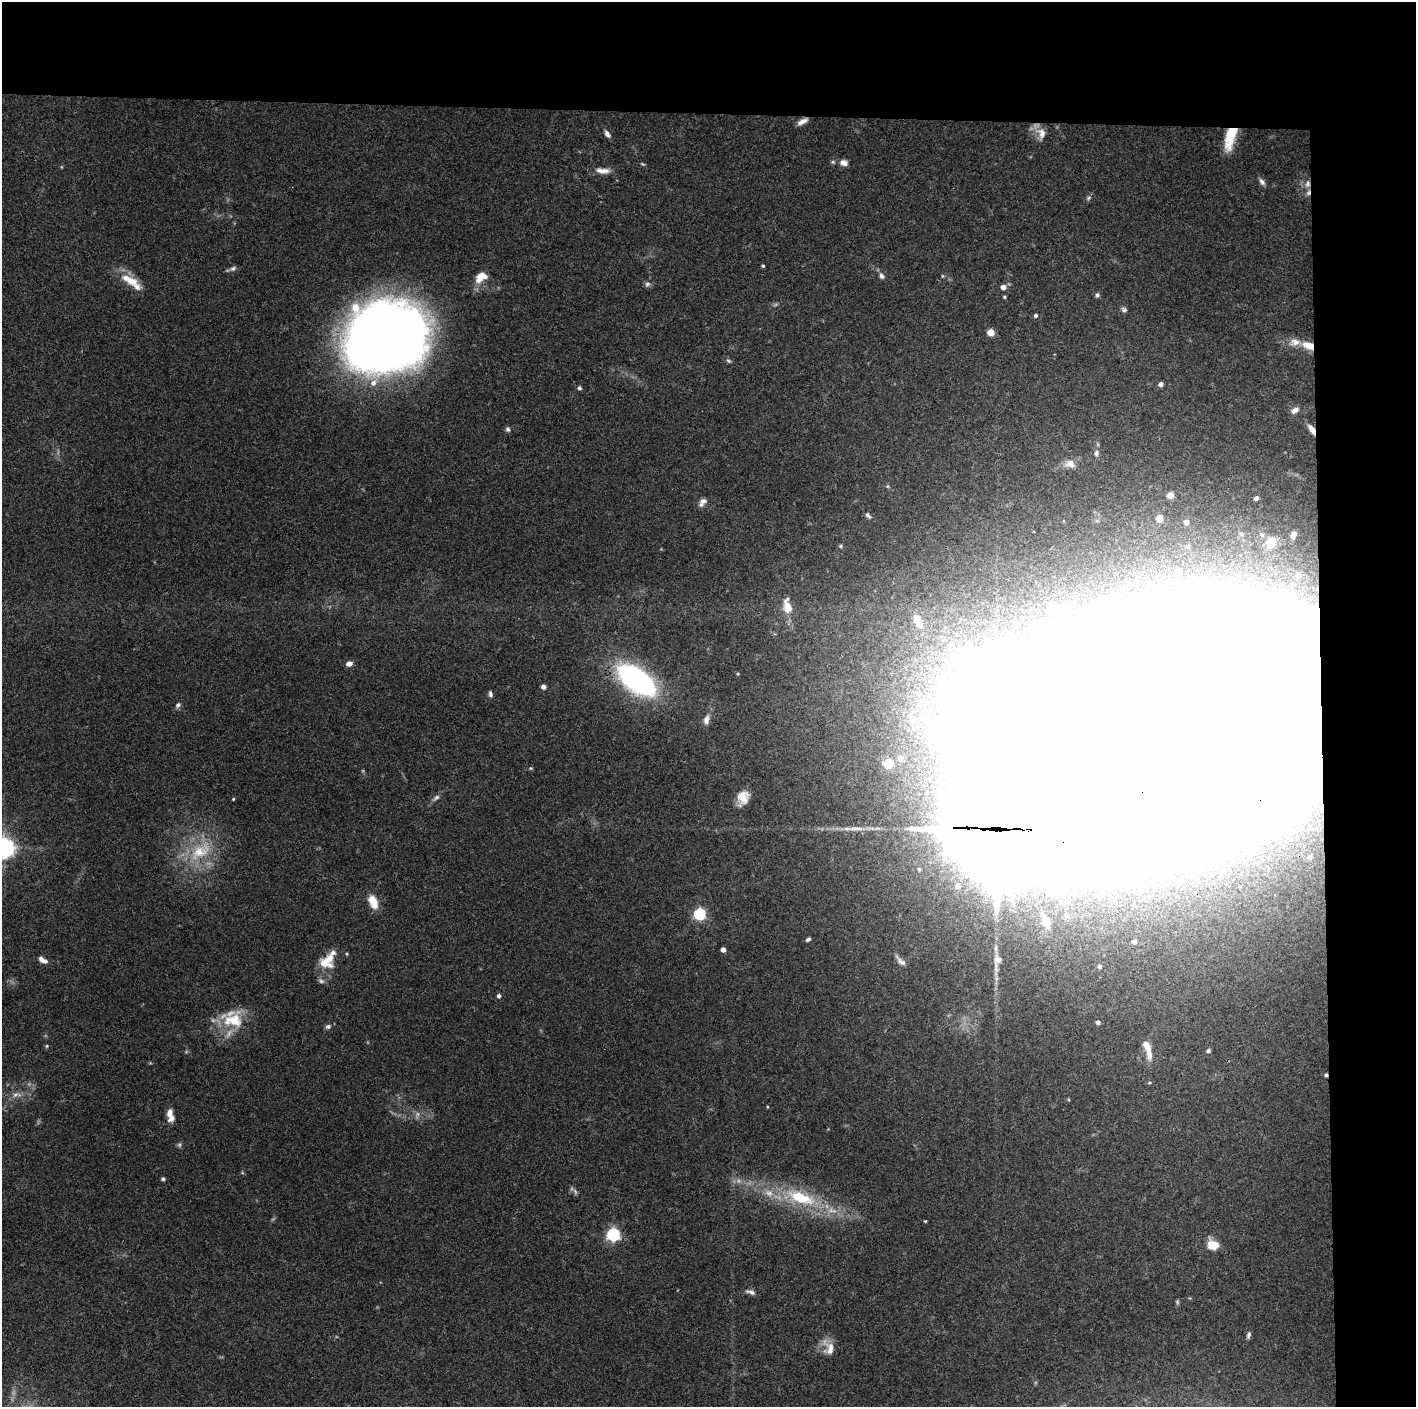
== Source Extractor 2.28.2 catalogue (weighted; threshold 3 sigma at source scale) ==
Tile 3 of 3 x 3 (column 3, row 1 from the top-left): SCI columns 2830-4243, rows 2811-4215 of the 4243 x 4219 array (HDU 1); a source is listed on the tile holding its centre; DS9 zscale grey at full resolution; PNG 1418 x 1409 px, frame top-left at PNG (2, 2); no overlay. Shown black and unused: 14% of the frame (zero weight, under 3 of 4 exposures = <1% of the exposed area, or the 3 px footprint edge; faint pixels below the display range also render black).
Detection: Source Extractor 2.28.2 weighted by HDU 2 'WHT'; one run over the whole footprint, this tile lists its part. Background 0.0721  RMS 0.0054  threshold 0.0242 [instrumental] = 3 sigma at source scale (4.5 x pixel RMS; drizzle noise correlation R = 1.50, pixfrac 1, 0.05/0.05 arcsec/px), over >= 5 px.
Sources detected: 126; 6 too faint to see at this stretch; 10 inside a brighter object's white glare — not listed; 13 inside a brighter listed object's ellipse — not listed separately; the other 97 listed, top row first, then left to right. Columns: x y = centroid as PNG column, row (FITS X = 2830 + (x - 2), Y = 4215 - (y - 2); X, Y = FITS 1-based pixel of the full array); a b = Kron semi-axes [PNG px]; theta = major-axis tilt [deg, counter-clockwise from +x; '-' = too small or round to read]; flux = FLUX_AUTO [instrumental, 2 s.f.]
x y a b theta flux
802 121 13 5 29 3.1
1041 133 17 12 -65 5.5
607 134 8 5 -55 2.3
1230 137 26 10 74 19
844 163 10 7 -17 3
643 164 6 4 -34 0.64
603 171 19 7 -5 4.5
1262 182 10 5 -52 1.8
1307 184 10 8 76 3.1
1089 198 6 4 88 0.91
763 266 4 3 - 0.69
233 268 8 5 27 1.5
882 276 8 6 -68 1.8
943 276 5 3 - 0.54
481 277 16 10 31 6.8
133 281 17 10 -3 6.6
647 284 8 6 4 1.5
1003 287 5 5 - 3.4
1097 295 6 5 - 1.2
1004 297 4 4 - 0.58
1124 310 8 5 -41 1.3
1036 316 5 4 - 1.1
991 332 5 5 - 6.9
385 337 72 60 20 600
1308 345 15 8 -22 7.6
1161 384 4 4 - 2.3
579 388 5 5 - 1.2
1295 410 10 6 36 2.6
508 429 7 5 -71 1.4
1312 429 12 5 -57 3.9
1096 453 8 6 76 1.6
1070 464 13 10 -19 4.3
1170 495 5 5 - 4.3
1256 498 4 4 - 2
703 501 11 7 21 2.2
868 515 7 5 -50 1.6
1159 518 5 5 - 9.3
1186 522 4 4 - 2.2
1293 535 8 6 64 2.7
1270 543 16 10 67 7.6
841 546 5 4 - 0.81
1177 572 9 8 - 5
1298 575 7 6 - 3.4
787 606 17 9 -80 8.3
1064 610 6 6 - 4.4
918 621 24 11 -62 8.8
349 664 7 5 14 3
637 680 24 11 -36 220
543 687 4 4 - 2.9
490 694 8 5 -72 1.3
178 705 8 5 45 1.4
706 720 11 7 76 3
1162 732 158 79 14 29000
900 759 10 9 - 4.1
888 764 7 6 - 16
530 768 6 4 -90 0.6
436 797 10 6 37 1.6
743 798 17 12 69 7.3
233 799 4 3 - 0.5
997 829 45 27 -1 15000
4 847 7 7 - 370
200 851 37 19 32 26
1310 857 5 4 - 1.2
919 869 5 4 - 1
1150 879 105 48 9 130
958 886 13 12 - 9.2
373 902 17 9 -67 8.2
699 914 5 5 - 72
1046 921 15 8 -73 5.8
808 939 6 4 37 1.1
1134 942 4 4 - 2.2
723 950 4 4 - 2.7
41 959 7 6 - 2
998 959 11 10 - 3.5
328 960 18 12 27 7.1
901 961 17 6 -44 2.8
1100 966 5 5 - 1.5
321 981 9 6 -29 1.5
499 996 4 4 - 1.7
233 1020 33 23 -7 21
1098 1022 4 4 - 1.5
328 1027 7 6 - 1.5
47 1046 5 4 - 0.66
1147 1046 14 8 -66 5
1208 1051 5 5 - 1
1326 1075 4 3 - 1.1
16 1095 16 6 4 3.6
171 1118 10 7 51 3.3
163 1179 4 3 - 1
801 1198 43 16 -19 33
925 1221 4 3 - 0.46
613 1235 6 6 - 95
1212 1245 12 10 -5 8.1
751 1292 13 5 -16 2
1177 1302 7 4 -89 0.8
1248 1335 8 5 70 1.4
829 1348 23 12 -66 6.7
Overlapping masked pixels (flux is a lower limit): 9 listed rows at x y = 802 121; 1230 137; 1307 184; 1308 345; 1312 429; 1162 732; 997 829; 1150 879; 1326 1075
Isophote crosses this tile's border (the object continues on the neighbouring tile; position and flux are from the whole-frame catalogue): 1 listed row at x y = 4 847